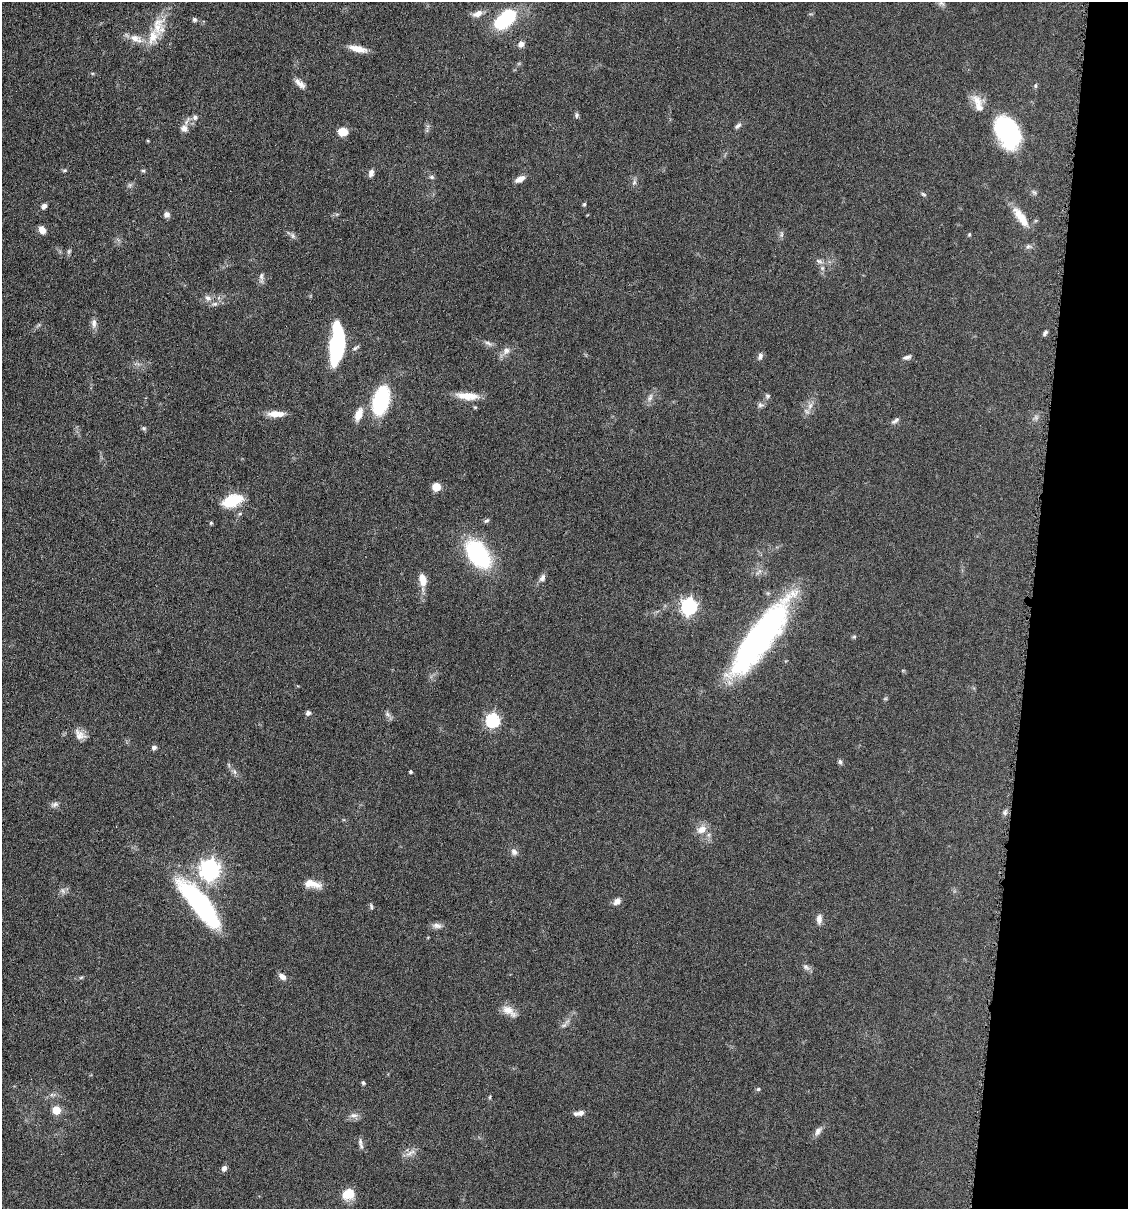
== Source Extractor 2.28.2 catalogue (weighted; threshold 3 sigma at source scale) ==
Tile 8 of 4 x 4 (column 4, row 2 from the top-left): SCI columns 3495-4620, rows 2419-3625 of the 4852 x 4836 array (HDU 1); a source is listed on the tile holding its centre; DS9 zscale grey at full resolution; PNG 1130 x 1211 px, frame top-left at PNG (2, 2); no overlay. Shown black and unused: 9% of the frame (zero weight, under 4 of 8 exposures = <1% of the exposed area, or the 3 px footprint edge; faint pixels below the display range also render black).
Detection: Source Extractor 2.28.2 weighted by HDU 2 'WHT'; one run over the whole footprint, this tile lists its part. Background 0.0485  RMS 0.004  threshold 0.0163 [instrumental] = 3 sigma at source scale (4.09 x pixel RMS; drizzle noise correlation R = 1.36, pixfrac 0.8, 0.05/0.05 arcsec/px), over >= 5 px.
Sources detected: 109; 1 too faint to see at this stretch — not listed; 5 inside a brighter listed object's ellipse — not listed separately; the other 103 listed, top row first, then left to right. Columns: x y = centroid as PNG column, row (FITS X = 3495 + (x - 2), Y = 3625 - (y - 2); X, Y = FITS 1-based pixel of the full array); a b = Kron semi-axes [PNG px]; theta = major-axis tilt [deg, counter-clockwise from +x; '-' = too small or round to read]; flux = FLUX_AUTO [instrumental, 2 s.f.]
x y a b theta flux
941 3 10 6 -30 1.1
477 14 14 8 21 2.5
506 18 21 11 40 32
194 20 6 5 - 0.87
153 37 48 15 54 11
521 44 8 7 - 1.8
358 49 21 7 -13 4
300 84 15 6 -42 2.2
1035 86 6 4 75 0.53
977 101 21 12 -49 4.1
576 115 8 5 89 0.74
195 117 8 7 - 1.2
738 126 11 5 44 1.1
184 128 9 9 - 2.1
343 132 8 7 - 6.4
1008 132 27 18 -64 46
64 170 7 4 8 0.53
143 171 5 4 - 0.53
371 173 8 6 79 1.7
432 177 7 5 -27 0.74
520 179 12 6 27 2.4
634 182 8 5 54 0.93
130 185 7 4 -18 0.68
1034 192 8 5 -53 0.76
923 194 7 4 -28 0.6
584 204 5 4 - 0.51
44 206 6 5 - 1.3
167 215 8 7 - 1.3
1021 217 30 9 -55 6.3
42 230 7 5 -60 3.2
781 234 8 4 82 0.75
969 234 5 4 - 0.4
293 236 9 5 -83 0.92
1028 247 8 6 21 1
69 251 8 5 65 0.65
819 261 10 6 -21 1.2
822 268 6 5 - 0.8
261 276 10 5 85 1.1
208 298 10 7 -37 1.5
94 323 13 7 -87 1.8
1045 333 7 4 50 0.85
488 343 12 5 -35 1.1
337 344 40 13 85 38
355 348 10 5 35 0.91
506 351 12 9 52 2.1
760 356 10 6 73 1.3
907 357 10 5 19 1.1
467 396 27 8 -5 5.9
767 396 7 6 - 0.81
650 397 13 5 71 1.5
381 400 25 13 74 35
760 405 9 7 2 1.1
810 406 11 6 65 1.9
475 407 5 4 - 0.41
276 414 19 7 0 4.2
359 414 18 9 69 3.8
895 420 12 5 39 1.1
144 428 6 5 - 0.61
436 487 7 6 - 5.7
231 501 20 15 30 11
486 521 8 5 34 0.72
211 523 5 4 - 0.43
478 554 27 16 -54 43
542 578 11 7 61 1.4
423 580 14 8 -78 4.1
689 606 7 6 - 96
760 636 85 22 54 110
854 637 5 5 - 0.5
308 713 6 6 - 1
387 714 9 5 -37 1.1
493 720 7 6 - 48
80 735 16 11 -35 2.9
154 747 6 5 - 1.1
840 762 7 5 -74 0.76
235 772 7 4 -88 0.78
410 772 4 4 - 0.62
55 804 11 7 12 1.2
1005 812 7 4 89 0.79
702 829 14 10 34 3.2
514 852 9 7 -66 1.5
210 869 8 7 - 200
312 884 22 9 -12 4.4
63 891 8 5 -46 0.95
617 901 9 7 46 2.1
200 905 57 16 -51 59
371 906 9 4 -75 0.61
819 919 12 6 89 1.8
437 926 13 7 -9 1.7
806 967 9 7 -35 1.2
282 977 11 7 -40 1.8
509 1011 21 10 -35 3.7
564 1025 7 4 19 0.76
363 1083 5 4 - 0.54
758 1089 6 5 - 0.55
490 1097 6 3 71 0.41
56 1110 6 5 - 8.4
579 1113 13 6 7 1.9
353 1115 13 6 -3 1.6
818 1131 12 7 59 1.7
361 1143 16 4 -80 1.2
410 1153 17 4 29 1.7
224 1168 7 6 - 1.3
348 1194 12 10 24 7.1